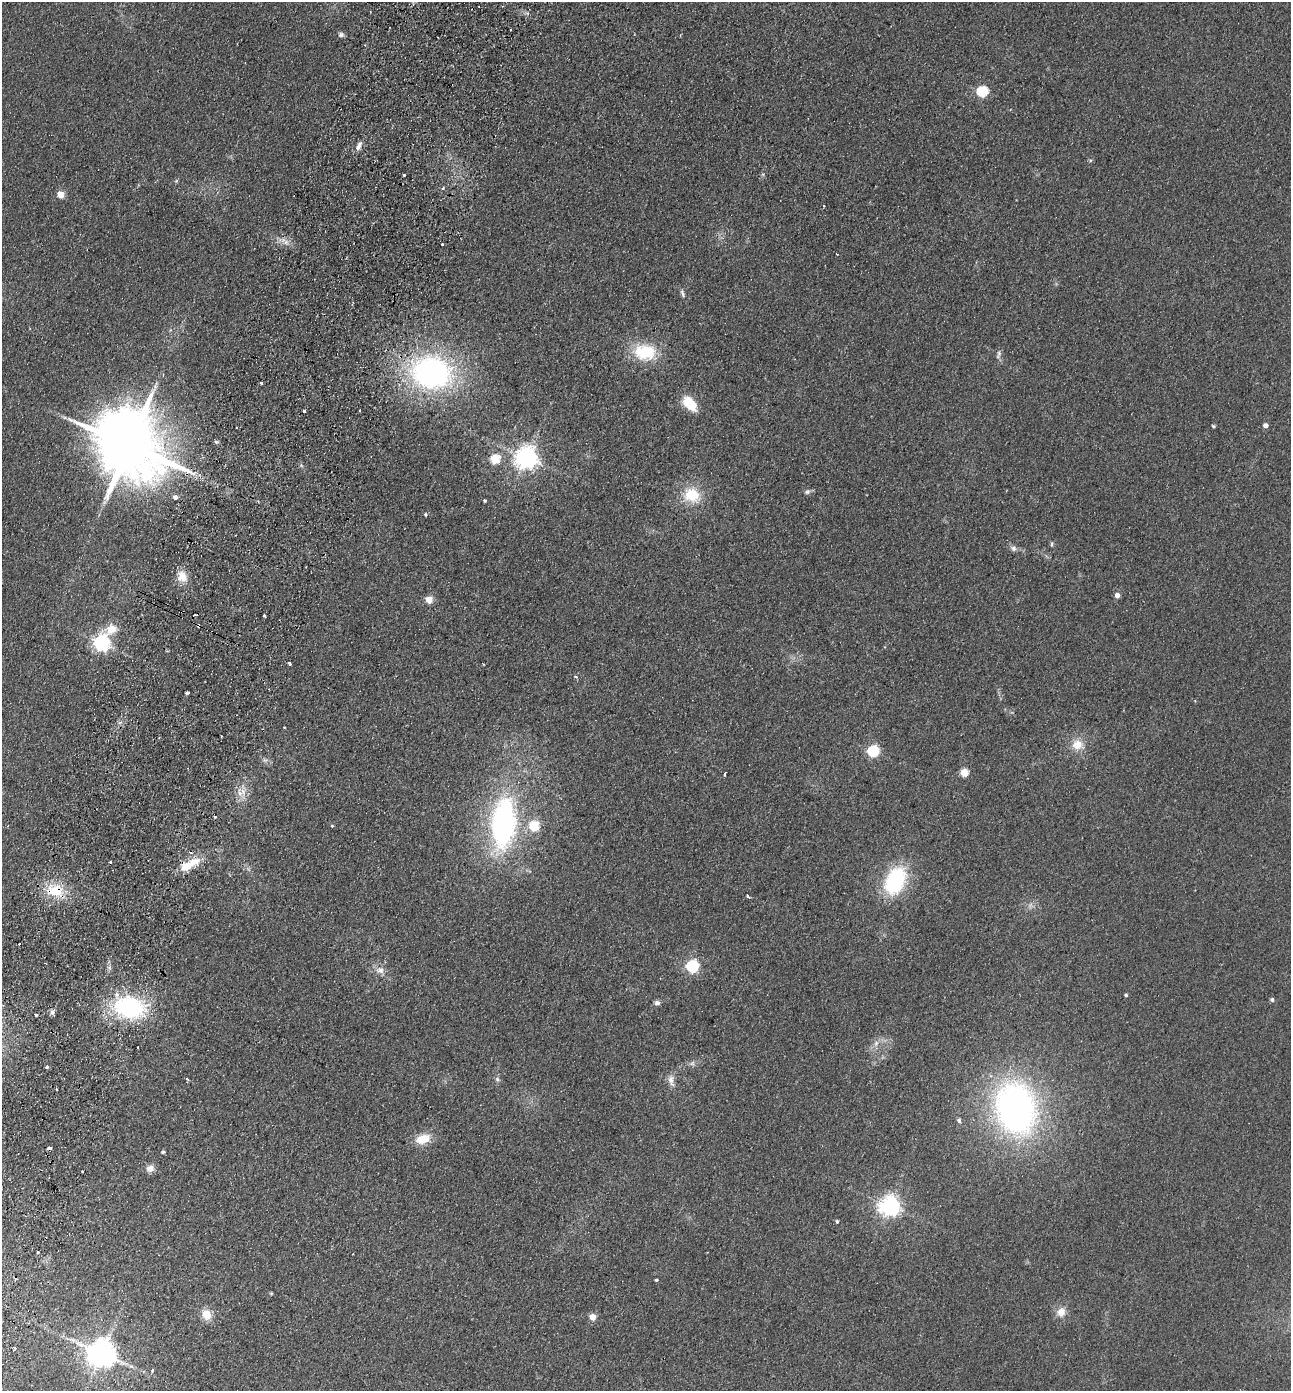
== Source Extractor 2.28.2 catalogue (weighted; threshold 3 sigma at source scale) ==
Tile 7 of 4 x 4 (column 3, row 2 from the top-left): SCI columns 2904-4192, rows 2806-4194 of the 5675 x 5610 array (HDU 1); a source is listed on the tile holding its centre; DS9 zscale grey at full resolution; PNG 1293 x 1393 px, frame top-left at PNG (2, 2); no overlay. Shown black and unused: <1% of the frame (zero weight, under 2 of 3 exposures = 3% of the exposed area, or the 3 px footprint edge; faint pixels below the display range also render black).
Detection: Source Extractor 2.28.2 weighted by HDU 2 'WHT'; one run over the whole footprint, this tile lists its part. Background 0.132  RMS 0.011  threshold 0.0513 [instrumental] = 3 sigma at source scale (4.5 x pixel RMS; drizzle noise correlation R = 1.50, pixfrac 1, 0.05/0.05 arcsec/px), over >= 5 px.
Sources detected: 95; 11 cosmic-ray / hot-pixel residue — not listed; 2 inside a brighter listed object's ellipse — not listed separately; the other 82 listed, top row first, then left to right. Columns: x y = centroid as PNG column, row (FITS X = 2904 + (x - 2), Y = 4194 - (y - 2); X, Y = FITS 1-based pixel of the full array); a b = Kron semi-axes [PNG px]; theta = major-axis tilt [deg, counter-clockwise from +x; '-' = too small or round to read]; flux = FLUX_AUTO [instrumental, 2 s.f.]
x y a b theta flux
341 35 7 6 - 3.2
982 91 6 5 - 94
359 146 14 6 63 6
404 175 3 3 - 2.2
176 181 6 4 45 1.4
60 194 5 5 - 23
286 242 7 4 72 3.1
442 244 3 2 - 0.93
682 293 12 5 -74 3.1
645 352 27 19 -2 50
999 354 12 5 72 3.7
431 373 37 29 -13 300
261 383 3 3 - 2.6
690 403 19 12 -45 25
304 411 3 3 - 2.8
1265 425 5 4 - 5.7
1213 426 4 3 - 1.5
216 442 6 4 -19 1.6
129 445 22 16 -35 11000
526 458 7 7 - 890
495 459 5 5 - 58
807 492 8 6 30 3
692 495 23 20 -24 35
175 497 5 4 - 5.7
485 501 3 3 - 1.5
425 514 5 4 - 1.5
1052 544 7 4 84 1.6
1013 548 8 7 - 3.6
182 576 14 11 -66 14
1117 595 4 4 - 8.5
429 600 5 4 - 24
264 616 3 3 - 2.2
112 629 16 12 32 18
101 643 6 6 - 410
289 664 3 3 - 9.8
576 677 5 4 - 2
187 693 4 3 - 3.6
221 736 3 2 - 1.4
1077 745 16 13 -16 17
873 751 6 5 - 120
964 773 5 5 - 40
725 774 4 3 - 8.4
243 792 13 7 -82 9
215 817 3 3 - 2.7
503 824 41 19 86 270
332 826 4 3 - 1.3
534 826 6 5 - 71
186 867 33 11 31 23
895 881 29 19 65 95
55 890 24 16 -6 35
748 896 4 3 - 4.7
692 966 6 6 - 180
380 970 11 9 -19 7.6
1126 995 4 3 - 1.9
1272 999 5 4 - 2.9
657 1003 8 6 0 3.2
129 1007 31 21 -12 140
52 1012 6 6 - 3.4
36 1015 3 3 - 1.3
876 1043 8 7 - 4.9
138 1047 3 2 - 0.81
692 1063 8 4 45 2.6
47 1067 3 3 - 3.1
497 1079 8 6 -59 2.8
671 1081 18 7 -81 7.3
1016 1108 47 36 -77 470
959 1120 7 5 -70 2.5
423 1139 17 11 17 22
48 1148 4 3 - 5.4
163 1152 4 3 - 2.4
150 1169 9 8 - 7.4
890 1206 7 7 - 700
837 1221 4 3 - 2.2
38 1252 3 2 - 2
656 1280 4 3 - 1.4
271 1293 6 4 0 1.2
1061 1312 14 11 66 11
207 1314 14 11 -51 14
592 1317 5 4 - 19
15 1348 3 3 - 2.9
101 1354 8 8 - 1700
152 1370 3 3 - 4.2
Overlapping masked pixels (flux is a lower limit): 4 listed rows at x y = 129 445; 186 867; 55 890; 48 1148